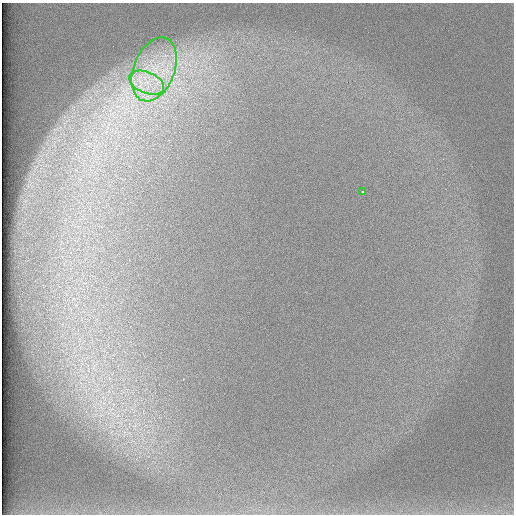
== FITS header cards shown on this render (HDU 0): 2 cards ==
NAXIS1  =                  512 /
NAXIS2  =                  512 /

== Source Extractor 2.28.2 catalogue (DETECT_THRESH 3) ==
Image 512 x 512 px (HDU 0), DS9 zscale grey, 1 PNG px = 1 image px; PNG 516 x 516 px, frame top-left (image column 1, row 512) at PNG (2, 3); each listed source drawn as its Kron ellipse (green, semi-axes under 4 px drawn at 4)
Background 97.8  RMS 2.9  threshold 8.76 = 3 sigma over >= 5 px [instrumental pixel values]
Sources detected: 3; all 3 listed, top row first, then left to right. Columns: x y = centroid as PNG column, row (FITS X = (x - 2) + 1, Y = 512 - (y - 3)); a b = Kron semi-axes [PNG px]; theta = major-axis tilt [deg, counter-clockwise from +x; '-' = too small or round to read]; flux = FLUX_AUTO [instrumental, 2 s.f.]
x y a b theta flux
154 69 33 20 68 13000
147 83 18 10 -22 4200
363 191 3 3 - 330